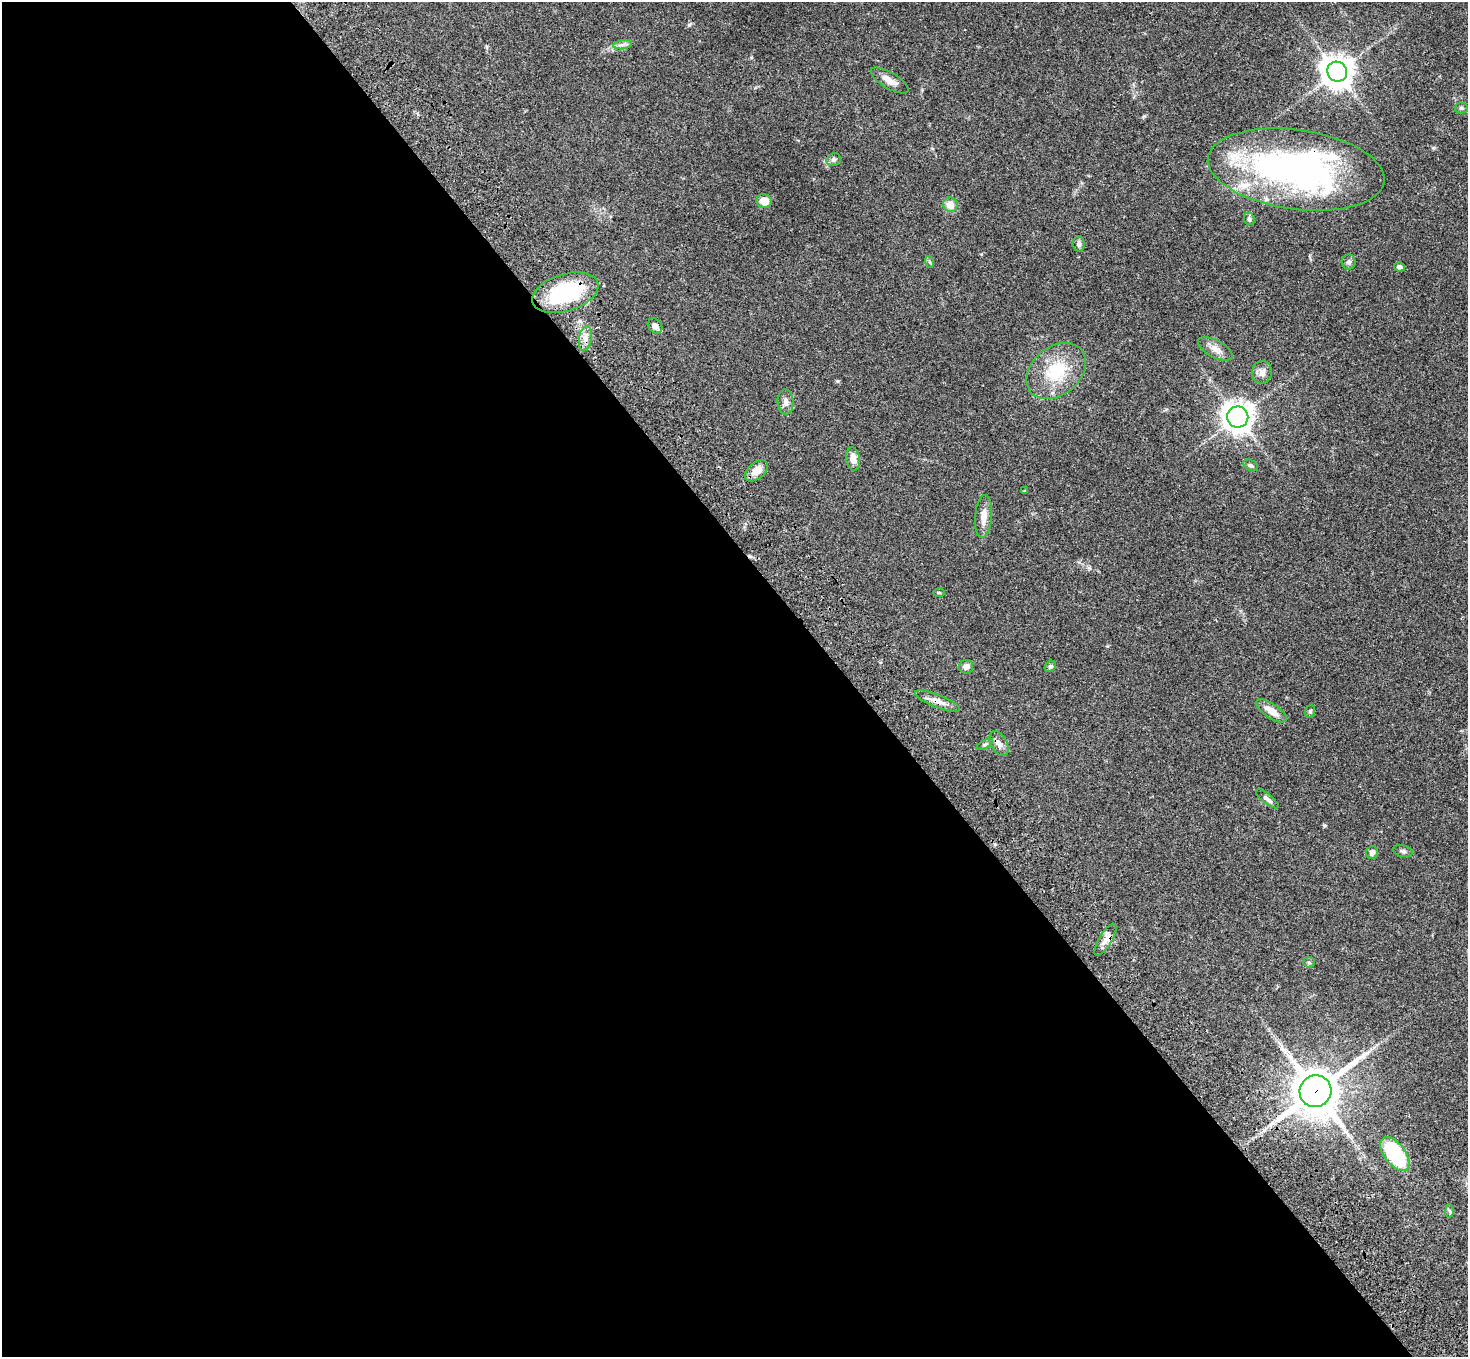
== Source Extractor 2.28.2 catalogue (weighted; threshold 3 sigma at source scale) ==
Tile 9 of 4 x 4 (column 1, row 3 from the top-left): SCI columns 107-1572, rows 1733-3087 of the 6075 x 6036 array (HDU 1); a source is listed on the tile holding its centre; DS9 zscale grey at full resolution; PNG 1470 x 1359 px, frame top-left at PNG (2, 2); each listed source drawn as its Kron ellipse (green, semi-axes under 4 px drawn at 4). Shown black and unused: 58% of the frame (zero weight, under 3 of 4 exposures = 6% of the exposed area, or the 3 px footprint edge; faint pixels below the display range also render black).
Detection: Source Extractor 2.28.2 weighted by HDU 2 'WHT'; one run over the whole footprint, this tile lists its part. Background 0.0482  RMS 0.0054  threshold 0.0243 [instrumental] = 3 sigma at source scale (4.5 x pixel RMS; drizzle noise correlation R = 1.50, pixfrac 1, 0.05/0.05 arcsec/px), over >= 5 px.
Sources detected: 43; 1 inside a brighter listed object's ellipse — not listed separately; the other 42 listed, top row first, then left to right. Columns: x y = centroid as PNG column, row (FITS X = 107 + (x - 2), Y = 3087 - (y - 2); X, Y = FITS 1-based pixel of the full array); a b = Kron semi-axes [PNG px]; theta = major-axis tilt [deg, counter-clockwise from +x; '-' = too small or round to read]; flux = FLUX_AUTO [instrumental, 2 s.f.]
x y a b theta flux
623 45 9 4 9 1.5
1337 72 10 9 - 760
890 80 21 8 -31 4.6
1461 108 6 5 - 0.89
834 160 7 6 - 1.5
1296 169 89 40 -8 170
764 201 8 6 -18 6.8
950 205 7 7 - 5.4
1249 219 6 5 - 1.2
1079 244 7 6 - 1.7
930 262 6 4 -70 0.67
1349 262 7 7 - 1.4
1399 267 5 4 - 1.7
565 293 34 18 16 47
655 326 8 6 -48 2.9
585 338 13 6 82 3
1215 349 19 8 -28 4.2
1056 371 33 24 40 23
1262 372 11 9 86 3
786 402 12 8 -85 2.6
1238 417 11 10 - 520
853 459 11 7 -80 4.3
1251 465 8 5 -29 0.99
757 471 13 8 41 5.6
1024 491 3 3 - 0.5
984 516 21 8 85 5
939 592 5 3 - 0.53
1050 666 6 5 - 0.99
966 667 7 6 - 2.4
937 701 24 6 -21 4.1
1271 711 18 7 -34 5.7
1310 711 6 5 - 0.77
999 743 13 8 -62 2.8
985 744 9 3 30 0.87
1267 799 14 5 -39 1.9
1403 851 10 5 -13 1.4
1372 852 6 6 - 2
1105 940 18 6 59 3.5
1309 962 5 5 - 0.74
1315 1091 16 16 - 1700
1395 1154 20 10 -53 38
1450 1211 6 4 -88 0.91
Overlapping masked pixels (flux is a lower limit): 4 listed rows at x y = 1296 169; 565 293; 937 701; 1315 1091
Unlisted compact peaks at least as high as the median listed source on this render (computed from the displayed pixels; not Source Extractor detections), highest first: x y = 689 25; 1324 825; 838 381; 1433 148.